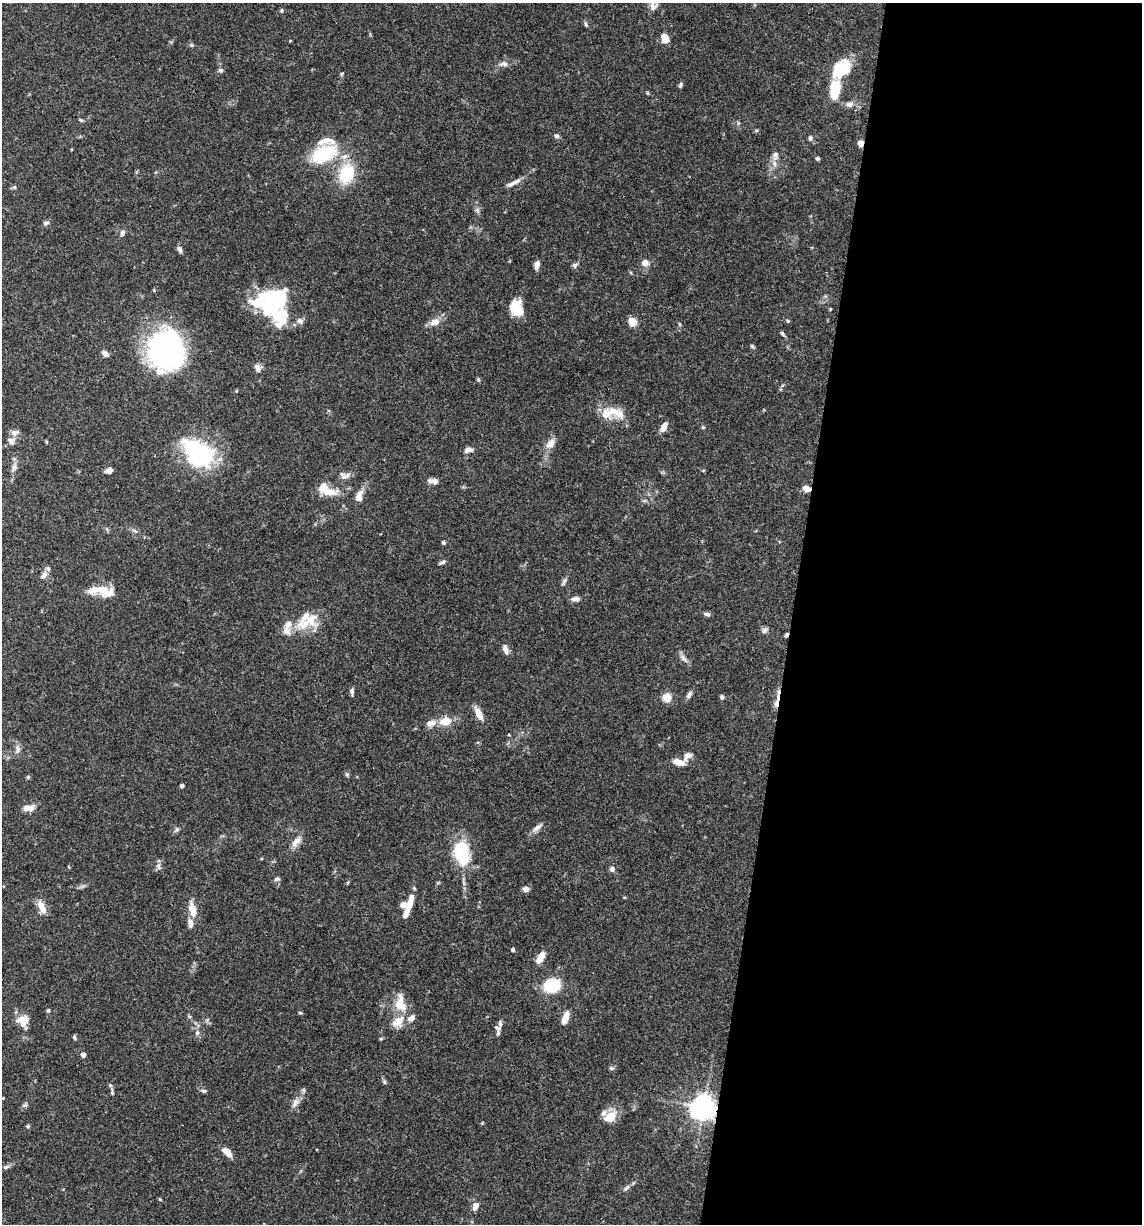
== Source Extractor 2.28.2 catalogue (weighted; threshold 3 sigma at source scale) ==
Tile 12 of 4 x 4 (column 4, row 3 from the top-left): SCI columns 3656-4795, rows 1225-2446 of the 4913 x 4894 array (HDU 1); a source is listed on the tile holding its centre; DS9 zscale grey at full resolution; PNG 1144 x 1226 px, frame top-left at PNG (2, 3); no overlay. Shown black and unused: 31% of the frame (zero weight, under 3 of 4 exposures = <1% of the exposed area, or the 3 px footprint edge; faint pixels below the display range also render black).
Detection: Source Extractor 2.28.2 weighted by HDU 2 'WHT'; one run over the whole footprint, this tile lists its part. Background 0.062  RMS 0.003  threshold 0.0136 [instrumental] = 3 sigma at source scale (4.5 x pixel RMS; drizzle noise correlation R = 1.50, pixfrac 1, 0.05/0.05 arcsec/px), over >= 5 px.
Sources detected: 152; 5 inside a brighter object's white glare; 2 cosmic-ray / hot-pixel residue — not listed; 15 inside a brighter listed object's ellipse — not listed separately; the other 130 listed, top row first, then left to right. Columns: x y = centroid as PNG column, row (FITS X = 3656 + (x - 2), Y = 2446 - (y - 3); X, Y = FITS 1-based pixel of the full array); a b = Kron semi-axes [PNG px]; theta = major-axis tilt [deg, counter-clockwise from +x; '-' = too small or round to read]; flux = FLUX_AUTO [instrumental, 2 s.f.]
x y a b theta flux
653 5 22 9 -88 3.1
281 10 5 5 - 0.44
586 24 7 4 -70 0.51
665 38 9 6 -70 3.4
290 41 4 3 - 0.25
504 64 11 6 -12 1.2
842 68 14 10 32 20
220 70 6 6 - 0.65
680 85 7 4 67 0.58
835 90 19 10 83 10
648 93 5 3 - 0.3
850 104 9 7 6 1.5
80 120 6 4 -21 0.46
556 136 6 5 - 0.78
810 138 7 5 -88 0.67
860 143 5 5 - 2.2
323 154 25 14 22 18
775 155 11 7 -85 1.5
344 156 9 6 17 1.4
817 158 4 4 - 0.56
346 174 15 12 69 15
511 184 15 6 23 1.5
14 187 6 5 - 0.5
477 210 7 4 -89 0.67
46 223 7 6 - 0.85
122 233 8 5 73 1
180 249 9 5 -69 0.88
645 263 8 7 - 2
537 265 8 5 75 1.9
575 265 7 6 - 0.79
154 290 4 4 - 0.28
279 297 12 9 41 20
516 308 16 12 -61 7.6
830 309 3 3 - 0.27
300 321 9 8 - 1.3
788 321 5 3 - 0.33
435 322 10 7 12 2.6
632 322 8 7 - 3.9
679 324 5 3 - 0.36
782 333 7 4 -51 0.54
752 346 5 5 - 0.48
166 349 37 32 87 67
105 354 9 6 -40 1.2
258 368 9 8 - 1.5
478 379 5 4 - 0.48
609 413 28 13 15 5.5
664 427 12 6 62 2.1
703 428 6 3 20 0.32
14 433 10 7 21 1.5
11 441 10 9 - 1.4
46 442 5 3 - 0.28
551 443 12 8 51 2.5
468 450 12 6 9 1.2
198 453 41 27 -37 29
14 467 11 5 65 1.2
109 470 7 5 16 1.4
346 476 14 6 21 1.5
435 482 9 9 - 1.4
806 489 7 6 - 2.3
330 492 21 9 3 4.1
359 496 13 7 75 2.8
443 542 4 4 - 0.62
442 562 9 4 29 0.68
44 575 11 6 44 1.4
564 581 12 5 64 0.86
102 589 15 10 6 4.3
575 599 10 5 7 1.5
707 614 8 5 -14 0.8
305 624 23 14 5 6.6
764 630 9 6 50 0.86
505 649 12 6 -72 1.6
683 658 12 6 -54 1.3
352 691 8 5 -88 0.82
689 695 10 5 53 1.1
667 697 5 5 - 12
722 697 6 5 - 0.54
776 703 14 6 84 2.2
479 714 17 7 -64 2.8
445 721 13 9 13 4.3
431 723 13 8 19 2.2
17 749 13 7 -89 1.3
687 756 14 8 47 2
678 762 14 7 -12 2.8
347 774 6 5 - 0.51
28 777 5 4 - 0.36
182 786 4 3 - 0.69
29 808 13 7 1 2.8
537 828 15 6 37 1.4
177 830 7 6 - 0.65
296 841 17 8 49 2.3
462 852 27 17 -78 15
158 866 8 5 -74 0.83
612 869 6 6 - 1
277 879 7 5 18 0.66
347 883 5 3 - 0.28
526 889 7 6 - 1.3
403 905 14 11 33 2.3
409 906 28 6 71 4.4
42 907 19 8 -65 3
193 910 17 8 -75 3.8
190 923 14 7 -84 1.6
513 950 5 4 - 0.45
540 957 12 6 61 3.5
552 985 11 8 6 23
400 1004 22 13 -83 5.9
48 1010 5 4 - 0.46
300 1013 5 3 - 0.33
189 1016 6 3 -19 0.37
411 1018 11 7 32 1.6
565 1018 13 6 71 3.4
23 1021 14 13 - 4
497 1028 9 6 -38 0.94
197 1033 7 6 - 0.83
74 1037 6 4 -80 0.49
83 1055 4 4 - 1.9
611 1068 7 4 -45 0.46
384 1082 6 4 -88 0.44
203 1091 8 5 -17 0.65
112 1093 6 5 - 0.44
3 1098 3 3 - 0.18
295 1103 15 7 61 1.9
704 1107 8 8 - 250
603 1113 9 7 65 1.1
610 1117 8 6 33 8
28 1126 5 4 - 0.46
227 1152 14 7 -48 2.3
6 1167 9 4 35 0.73
626 1188 10 5 45 0.91
160 1199 4 4 - 0.33
475 1206 9 7 71 1.9
Overlapping masked pixels (flux is a lower limit): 4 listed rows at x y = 860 143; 806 489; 776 703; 704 1107
Isophote crosses this tile's border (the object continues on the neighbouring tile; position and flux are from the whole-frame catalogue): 1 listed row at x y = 653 5